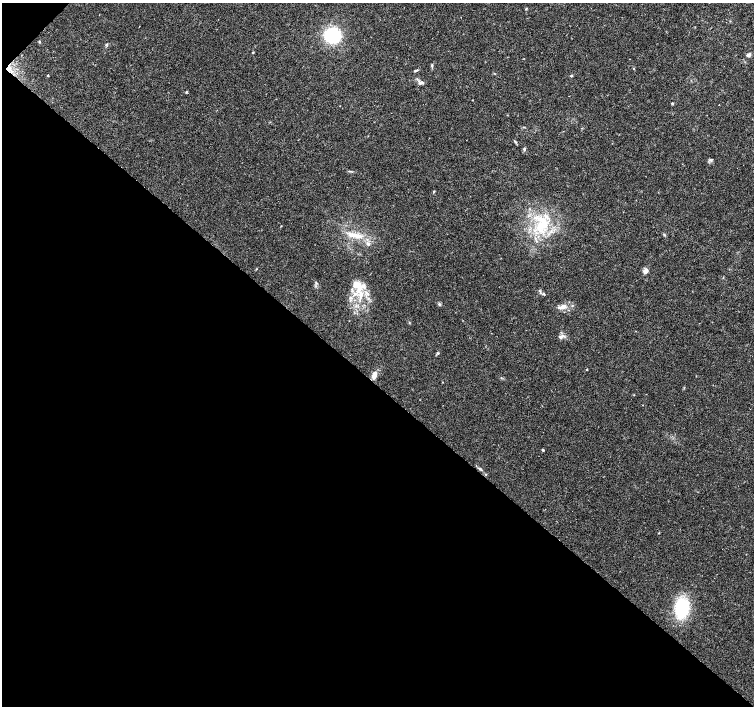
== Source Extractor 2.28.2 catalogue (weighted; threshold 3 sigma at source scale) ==
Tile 9 of 4 x 4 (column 1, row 3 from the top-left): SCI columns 1-1504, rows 1575-2982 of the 6020 x 6029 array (HDU 1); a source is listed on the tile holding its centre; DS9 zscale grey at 2 x 2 block average (1 PNG px = mean of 2 x 2 image px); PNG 756 x 708 px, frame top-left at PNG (2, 3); no overlay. Shown black and unused: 46% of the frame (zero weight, under 3 of 4 exposures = <1% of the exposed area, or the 3 px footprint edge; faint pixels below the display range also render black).
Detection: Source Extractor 2.28.2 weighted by HDU 2 'WHT'; one run over the whole footprint, this tile lists its part. Background 0.0514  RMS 0.0037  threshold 0.0167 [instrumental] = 3 sigma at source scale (4.5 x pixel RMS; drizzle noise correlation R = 1.50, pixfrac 1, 0.0396/0.0396 arcsec/px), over >= 5 px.
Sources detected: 39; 4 inside a brighter listed object's ellipse — not listed separately; the other 35 listed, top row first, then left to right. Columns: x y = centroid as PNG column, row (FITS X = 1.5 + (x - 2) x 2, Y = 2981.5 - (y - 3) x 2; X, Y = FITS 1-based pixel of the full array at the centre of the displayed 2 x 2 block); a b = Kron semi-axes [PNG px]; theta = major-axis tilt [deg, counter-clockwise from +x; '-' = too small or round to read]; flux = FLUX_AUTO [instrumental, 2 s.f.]
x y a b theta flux
526 9 3 2 - 0.62
332 35 14 13 - 54
39 42 3 3 - 0.74
253 52 3 2 - 0.63
748 55 5 4 - 2.4
432 65 5 3 - 1.1
634 69 3 2 - 0.46
416 70 6 3 20 1.2
48 75 2 2 - 0.61
571 75 3 3 - 0.89
422 83 5 4 - 1.8
186 92 3 3 - 0.68
672 103 3 3 - 0.85
719 105 2 2 - 0.29
515 141 5 3 - 0.95
524 149 4 3 - 1.3
350 171 5 2 - 0.81
434 192 4 3 - 0.76
542 225 20 11 24 26
354 235 16 6 -7 9.8
664 235 3 3 - 0.77
368 244 6 3 -40 1.9
645 271 6 5 - 3.6
357 285 16 10 -41 14
543 294 6 3 -20 1.3
439 304 4 3 - 1.2
562 307 12 5 16 5.5
409 323 3 2 - 0.49
560 337 7 5 3 2.6
438 353 4 3 - 0.77
587 369 2 2 - 1.5
374 375 9 5 75 5.6
543 450 2 2 - 1.2
480 469 6 3 -28 1.4
682 608 19 13 86 48
Diffuse or blended objects may show on this block-average render without a row.